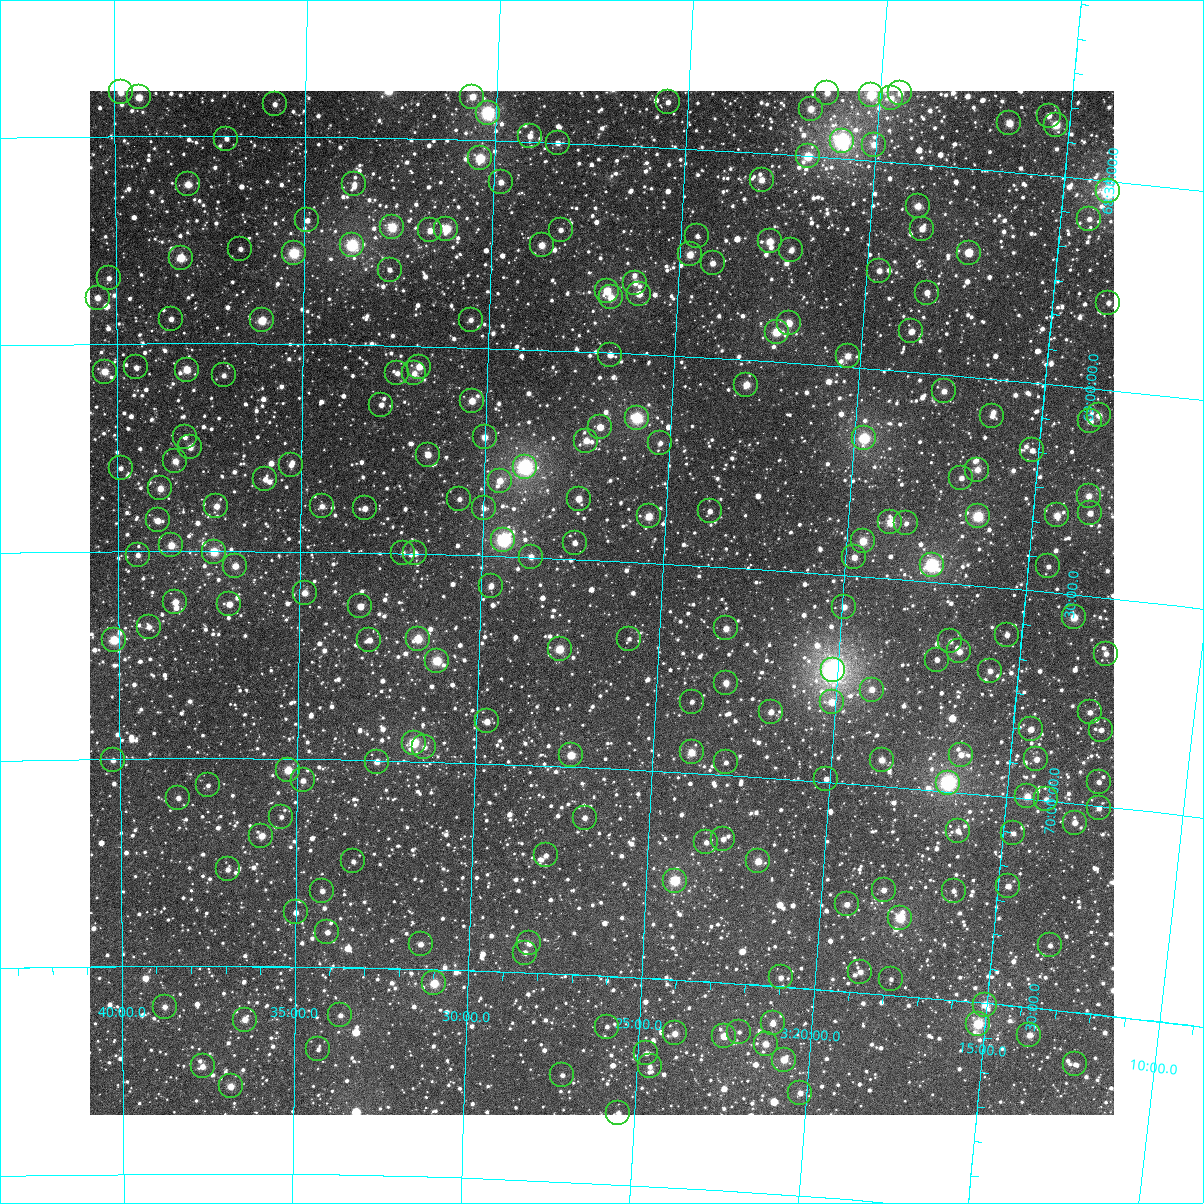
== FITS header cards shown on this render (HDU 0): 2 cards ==
NAXIS1  =                 1024
NAXIS2  =                 1024

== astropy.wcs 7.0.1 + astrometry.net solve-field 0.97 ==
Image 1024 x 1024 px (HDU 0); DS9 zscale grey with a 90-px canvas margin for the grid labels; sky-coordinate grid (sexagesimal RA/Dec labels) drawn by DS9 from the SOLVED WCS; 226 Tycho-2 reference stars matched to detected sources circled (green)
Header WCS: RA---TAN-SIP/DEC--TAN-SIP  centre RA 03:26:39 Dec +69:36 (51.66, +69.60 deg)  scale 8.67 arcsec/px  FOV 148.0' x 148.0'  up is +177 deg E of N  parity flipped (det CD > 0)
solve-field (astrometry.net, Tycho-2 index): VERIFIED the header's WCS against the Tycho-2 star catalogue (verified at 6 index scales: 13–226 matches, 0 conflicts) and refined it, rather than solving blind
Solved WCS: RA---TAN-SIP/DEC--TAN-SIP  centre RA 03:26:39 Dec +69:36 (51.66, +69.60 deg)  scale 8.67 arcsec/px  FOV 148.0' x 148.0'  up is +177 deg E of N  parity flipped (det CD > 0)
The solver's refit moves the header's centre by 0.057 arcsec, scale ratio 1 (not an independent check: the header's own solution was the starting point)
Tycho-2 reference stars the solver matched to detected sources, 226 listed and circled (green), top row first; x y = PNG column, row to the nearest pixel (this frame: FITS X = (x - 90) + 1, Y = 1024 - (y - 91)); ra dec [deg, ICRS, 3 dp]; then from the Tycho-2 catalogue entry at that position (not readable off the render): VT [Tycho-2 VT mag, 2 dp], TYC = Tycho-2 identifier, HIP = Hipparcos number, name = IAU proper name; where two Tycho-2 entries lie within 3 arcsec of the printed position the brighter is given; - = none
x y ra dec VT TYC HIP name
121 92 54.957 +68.395 10.58 4327-729-1 - -
827 93 50.344 +68.344 10.60 4326-638-1 - -
900 93 49.868 +68.333 10.94 4326-526-1 - -
871 95 50.055 +68.342 9.17 4326-799-1 - -
139 97 54.840 +68.408 9.93 4327-1021-1 - -
472 97 52.658 +68.396 10.20 4326-1122-1 - -
891 98 49.924 +68.348 10.81 4326-251-1 - -
668 102 51.379 +68.390 11.66 4326-1663-1 - -
275 104 53.951 +68.423 11.43 4326-2322-1 - -
811 109 50.443 +68.386 10.32 4326-682-1 - -
488 113 52.554 +68.433 7.98 4326-1934-1 16306 -
1049 116 48.891 +68.357 11.47 4326-255-1 - -
1009 123 49.141 +68.384 9.88 4326-569-1 - -
1056 125 48.838 +68.378 9.53 4326-826-1 15156 -
530 136 52.272 +68.486 11.06 4326-2356-1 - -
226 139 54.266 +68.507 11.81 4327-2140-1 - -
842 141 50.224 +68.457 7.41 4326-492-1 15602 -
558 143 52.087 +68.501 11.31 4326-1089-1 - -
874 145 50.017 +68.461 10.62 4326-671-1 - -
808 156 50.441 +68.500 10.04 4326-322-2 15665 -
480 158 52.597 +68.544 9.01 4326-1549-1 - -
762 180 50.736 +68.564 10.55 4326-471-1 - -
501 182 52.454 +68.600 10.79 4326-1943-1 - -
188 184 54.521 +68.617 9.95 4327-1232-1 - -
354 184 53.420 +68.613 11.28 4326-1215-1 - -
1108 191 48.456 +68.526 7.75 4326-433-1 15036 -
918 206 49.696 +68.600 10.21 4326-603-1 - -
1089 219 48.561 +68.596 11.65 4326-310-1 - -
307 220 53.728 +68.702 11.47 4326-1353-1 - -
392 227 53.165 +68.715 9.05 4326-2254-1 - -
446 229 52.805 +68.716 9.22 4326-1272-1 - -
922 229 49.657 +68.654 10.83 4326-425-1 - -
430 230 52.913 +68.721 10.44 4326-984-1 - -
561 230 52.047 +68.709 11.57 4326-1767-1 - -
697 236 51.141 +68.708 11.94 4326-1968-1 - -
770 241 50.657 +68.711 9.95 4326-295-1 - -
352 245 53.429 +68.760 8.24 4326-1846-1 - -
542 245 52.167 +68.748 10.27 4326-1761-1 - -
240 249 54.170 +68.772 11.41 4327-2054-1 - -
791 250 50.509 +68.728 11.39 4326-503-1 - -
294 253 53.815 +68.781 8.63 4326-1752-1 - -
969 253 49.336 +68.703 10.90 4326-367-1 - -
690 254 51.182 +68.754 9.95 4326-1917-1 - -
181 258 54.567 +68.794 9.62 4327-1024-1 16968 -
713 263 51.028 +68.772 10.91 4326-1852-1 15846 -
390 270 53.175 +68.817 11.39 4326-1830-1 - -
879 271 49.919 +68.763 10.78 4326-248-1 - -
109 278 55.047 +68.842 11.18 4327-1910-1 - -
635 283 51.536 +68.829 11.07 4326-1652-1 - -
607 291 51.721 +68.851 9.92 4326-1802-1 - -
927 293 49.591 +68.807 11.28 4326-326-1 - -
639 294 51.507 +68.854 10.48 4326-1702-1 - -
611 297 51.692 +68.866 10.19 4326-1606-1 - -
98 298 55.123 +68.889 10.61 4327-1726-1 - -
1108 303 48.381 +68.792 11.26 4326-421-1 - -
171 319 54.633 +68.941 11.12 4327-1722-1 - -
262 320 54.024 +68.944 9.37 4327-1006-1 - -
471 320 52.625 +68.933 11.23 4326-1526-1 - -
789 323 50.495 +68.904 10.36 4326-469-1 - -
911 331 49.674 +68.903 10.81 4326-199-1 - -
777 332 50.573 +68.928 9.70 4326-660-1 - -
610 355 51.680 +69.005 11.23 4326-1438-1 - -
848 356 50.086 +68.974 10.37 4326-305-1 - -
136 367 54.868 +69.058 11.57 4327-1728-1 - -
419 367 52.961 +69.049 10.36 4326-1502-1 - -
187 370 54.528 +69.063 9.83 4327-532-1 - -
105 372 55.081 +69.067 9.88 4327-686-1 - -
397 373 53.108 +69.067 11.18 4326-1337-1 - -
414 373 52.995 +69.066 10.84 4326-1001-1 - -
224 375 54.279 +69.077 11.33 4327-572-1 - -
746 385 50.754 +69.059 9.91 4326-422-1 - -
944 391 49.423 +69.040 10.65 4326-550-1 - -
472 401 52.600 +69.128 10.11 4326-1244-1 - -
381 405 53.213 +69.143 11.58 4326-1214-1 - -
1099 415 48.369 +69.064 10.53 4326-707-1 - -
992 416 49.085 +69.089 11.16 4326-192-1 - -
637 418 51.479 +69.154 8.44 4326-1187-1 - -
1090 421 48.424 +69.080 10.89 4326-334-1 - -
600 427 51.726 +69.179 10.82 4326-1199-1 - -
185 437 54.541 +69.226 11.64 4327-12-1 - -
485 437 52.506 +69.215 10.55 4326-132-1 - -
864 438 49.936 +69.168 8.84 4326-108-1 - -
586 441 51.816 +69.213 10.25 4326-12-1 - -
660 443 51.313 +69.210 11.65 4326-173-1 - -
190 447 54.504 +69.250 10.56 4327-88-1 - -
1032 450 48.796 +69.164 11.71 4326-102-1 - -
428 455 52.888 +69.261 10.26 4326-177-1 - -
175 461 54.607 +69.284 10.24 4327-166-1 - -
291 465 53.817 +69.292 11.40 4326-156-1 - -
525 467 52.225 +69.283 7.40 4326-134-1 16213 -
121 468 54.979 +69.300 11.42 4327-200-1 - -
977 470 49.153 +69.222 10.48 4326-16-1 - -
961 478 49.256 +69.245 11.32 4326-32-1 - -
265 479 53.993 +69.327 11.01 4326-23-1 - -
500 481 52.393 +69.318 10.87 4326-163-1 - -
160 488 54.709 +69.349 10.32 4327-7-1 - -
1089 496 48.383 +69.260 10.56 4326-106-1 - -
459 499 52.664 +69.366 11.75 4326-54-1 - -
579 499 51.851 +69.354 10.57 4326-62-1 - -
216 506 54.325 +69.392 10.46 4331-66-1 - -
322 506 53.604 +69.390 11.23 4330-318-1 - -
365 508 53.312 +69.394 10.78 4330-1372-1 - -
484 508 52.498 +69.386 11.68 4330-282-1 - -
710 511 50.950 +69.368 11.76 4326-83-1 - -
1090 513 48.363 +69.301 10.97 4326-162-1 - -
1057 515 48.585 +69.314 10.14 4326-50-1 - -
649 516 51.365 +69.389 9.83 4330-246-1 - -
978 516 49.120 +69.333 8.78 4326-7-1 - -
158 520 54.729 +69.427 10.64 4331-313-1 - -
890 522 49.713 +69.366 9.59 4326-104-1 - -
906 523 49.606 +69.365 11.60 4326-39-1 - -
503 540 52.354 +69.460 7.84 4330-1084-1 16249 -
863 541 49.890 +69.416 9.57 4330-248-1 - -
575 543 51.865 +69.461 11.68 4330-816-1 - -
171 545 54.635 +69.487 9.91 4331-104-1 - -
214 552 54.342 +69.502 9.39 4331-427-1 16893 -
403 553 53.042 +69.499 11.94 4330-16-1 - -
415 553 52.957 +69.499 10.92 4330-304-1 - -
138 555 54.865 +69.509 11.16 4331-1374-1 - -
531 557 52.161 +69.498 11.48 4330-1418-1 - -
854 557 49.942 +69.456 10.63 4330-20-1 - -
932 565 49.407 +69.460 7.90 4330-1366-1 15317 -
235 566 54.194 +69.536 10.51 4331-295-1 - -
1048 566 48.610 +69.438 11.56 4330-482-1 - -
491 586 52.429 +69.573 11.59 4330-610-1 - -
305 593 53.715 +69.600 10.49 4330-1889-1 - -
175 602 54.608 +69.623 10.42 4331-527-1 - -
229 604 54.235 +69.628 10.55 4331-1380-1 - -
360 606 53.327 +69.630 10.96 4330-72-1 - -
844 607 49.986 +69.577 10.77 4330-938-1 - -
1074 617 48.401 +69.555 9.81 4330-716-1 - -
149 627 54.791 +69.683 11.42 4331-90-1 - -
726 628 50.791 +69.648 10.54 4330-436-1 - -
1007 635 48.850 +69.612 11.24 4330-1268-1 - -
418 639 52.924 +69.705 9.44 4330-18-1 - -
629 639 51.458 +69.686 11.92 4330-820-1 - -
114 640 55.035 +69.714 9.10 4331-470-1 17130 -
369 640 53.260 +69.711 11.33 4330-658-1 - -
950 641 49.236 +69.639 11.55 4330-1032-1 - -
560 649 51.938 +69.719 9.38 4330-270-1 - -
959 651 49.168 +69.662 11.02 4330-2-1 - -
1106 654 48.156 +69.633 11.24 4330-1184-1 - -
937 660 49.319 +69.686 11.73 4330-1358-1 - -
437 661 52.788 +69.757 9.19 4330-1076-1 - -
833 670 50.029 +69.731 6.58 4330-2034-1 15534 -
990 671 48.944 +69.702 11.14 4330-772-1 - -
726 683 50.769 +69.779 10.49 4330-906-1 - -
872 690 49.752 +69.771 10.63 4330-972-1 - -
692 702 50.998 +69.829 11.80 4330-38-1 - -
832 702 50.025 +69.808 10.74 4330-1414-1 - -
771 712 50.443 +69.842 10.74 4330-1080-1 - -
1090 712 48.225 +69.778 11.13 4330-742-1 - -
487 721 52.425 +69.899 11.03 4330-652-1 - -
1031 729 48.621 +69.832 11.13 4330-184-1 - -
1101 730 48.135 +69.817 11.73 4330-1180-1 - -
414 743 52.934 +69.956 8.81 4330-78-1 - -
424 747 52.858 +69.966 11.54 4330-64-1 - -
692 752 50.980 +69.951 9.87 4330-1112-1 - -
571 755 51.826 +69.972 9.82 4330-698-1 - -
961 755 49.093 +69.909 11.26 4330-542-1 - -
1036 759 48.563 +69.903 10.84 4330-654-1 - -
113 760 55.049 +70.003 11.32 4331-689-1 - -
882 760 49.645 +69.938 10.43 4330-1596-1 - -
377 762 53.191 +70.003 11.18 4330-498-1 - -
726 762 50.735 +69.970 11.85 4330-872-1 - -
288 770 53.813 +70.027 9.56 4330-854-1 16731 -
826 779 50.024 +69.993 11.20 4330-1866-1 - -
303 780 53.710 +70.051 11.40 4330-862-1 - -
1099 782 48.112 +69.943 11.22 4330-710-1 - -
948 783 49.166 +69.979 7.54 4330-1919-1 15246 -
208 785 54.380 +70.065 11.95 4331-1014-1 - -
1027 796 48.602 +69.995 10.10 4330-1903-1 - -
178 798 54.589 +70.095 11.71 4331-480-1 - -
1046 799 48.468 +69.996 11.45 4330-222-1 - -
1099 808 48.093 +70.006 11.81 4330-1869-1 - -
281 817 53.860 +70.140 11.97 4330-932-1 - -
585 818 51.711 +70.121 11.39 4330-1070-1 - -
1075 823 48.251 +70.046 11.05 4330-494-1 - -
958 831 49.069 +70.092 11.35 4330-1795-1 - -
1013 833 48.675 +70.087 11.33 4330-1489-1 - -
261 836 53.999 +70.187 10.82 4330-1918-1 - -
723 839 50.723 +70.155 11.32 4330-1108-1 - -
706 842 50.840 +70.166 11.46 4330-1150-1 - -
546 855 51.973 +70.216 11.63 4330-842-1 - -
353 861 53.344 +70.245 11.87 4330-1725-1 - -
758 861 50.463 +70.203 9.99 4330-1663-1 - -
228 869 54.238 +70.267 11.45 4331-863-1 - -
675 881 51.049 +70.262 8.91 4330-1256-1 15851 -
1008 886 48.674 +70.214 10.82 4330-1498-1 - -
884 890 49.557 +70.250 10.91 4330-1397-1 - -
322 891 53.561 +70.317 11.57 4330-1853-1 - -
954 891 49.060 +70.238 11.61 4330-1338-1 - -
847 904 49.812 +70.291 10.89 4330-1385-1 - -
296 912 53.749 +70.370 11.25 4330-1547-1 - -
900 918 49.424 +70.313 8.92 4330-1726-1 15326 -
327 932 53.520 +70.416 11.74 4330-1463-1 - -
529 943 52.068 +70.430 10.89 4330-1670-1 - -
421 944 52.847 +70.440 10.88 4330-1975-1 - -
1050 945 48.338 +70.347 11.55 4330-1625-1 - -
525 953 52.096 +70.452 10.75 4330-1617-1 - -
860 972 49.677 +70.451 11.07 4330-1780-1 - -
781 977 50.246 +70.479 11.01 4330-1800-1 - -
891 979 49.453 +70.462 12.04 4330-1864-1 - -
434 983 52.743 +70.534 9.46 4330-1843-1 - -
985 1005 48.759 +70.503 10.12 4330-195-1 - -
165 1007 54.690 +70.598 11.12 4331-1167-1 - -
340 1015 53.416 +70.616 11.72 4330-155-1 - -
245 1020 54.109 +70.629 10.43 4331-1356-1 - -
773 1023 50.281 +70.590 10.89 4330-1127-1 - -
978 1024 48.798 +70.551 8.94 4330-527-1 - -
607 1027 51.480 +70.622 12.07 4330-461-1 - -
739 1032 50.520 +70.616 11.97 4330-323-1 - -
675 1033 50.986 +70.629 10.71 4330-521-1 - -
1029 1035 48.420 +70.566 10.59 4330-7-1 - -
724 1036 50.630 +70.628 10.23 4330-635-1 15722 -
766 1044 50.321 +70.641 10.51 4330-21-1 - -
318 1049 53.574 +70.699 12.03 4330-885-1 - -
646 1053 51.186 +70.680 11.40 4330-127-1 - -
784 1060 50.182 +70.676 10.04 4330-1019-1 - -
1075 1064 48.070 +70.624 11.73 4330-589-1 - -
203 1066 54.416 +70.742 10.72 4331-1630-1 - -
650 1066 51.154 +70.712 11.80 4330-673-1 - -
562 1075 51.787 +70.743 11.82 4330-231-1 - -
231 1086 54.210 +70.790 10.25 4331-1127-1 16849 -
800 1093 50.046 +70.752 11.27 4330-91-1 - -
618 1113 51.365 +70.829 11.12 4330-1235-1 - -